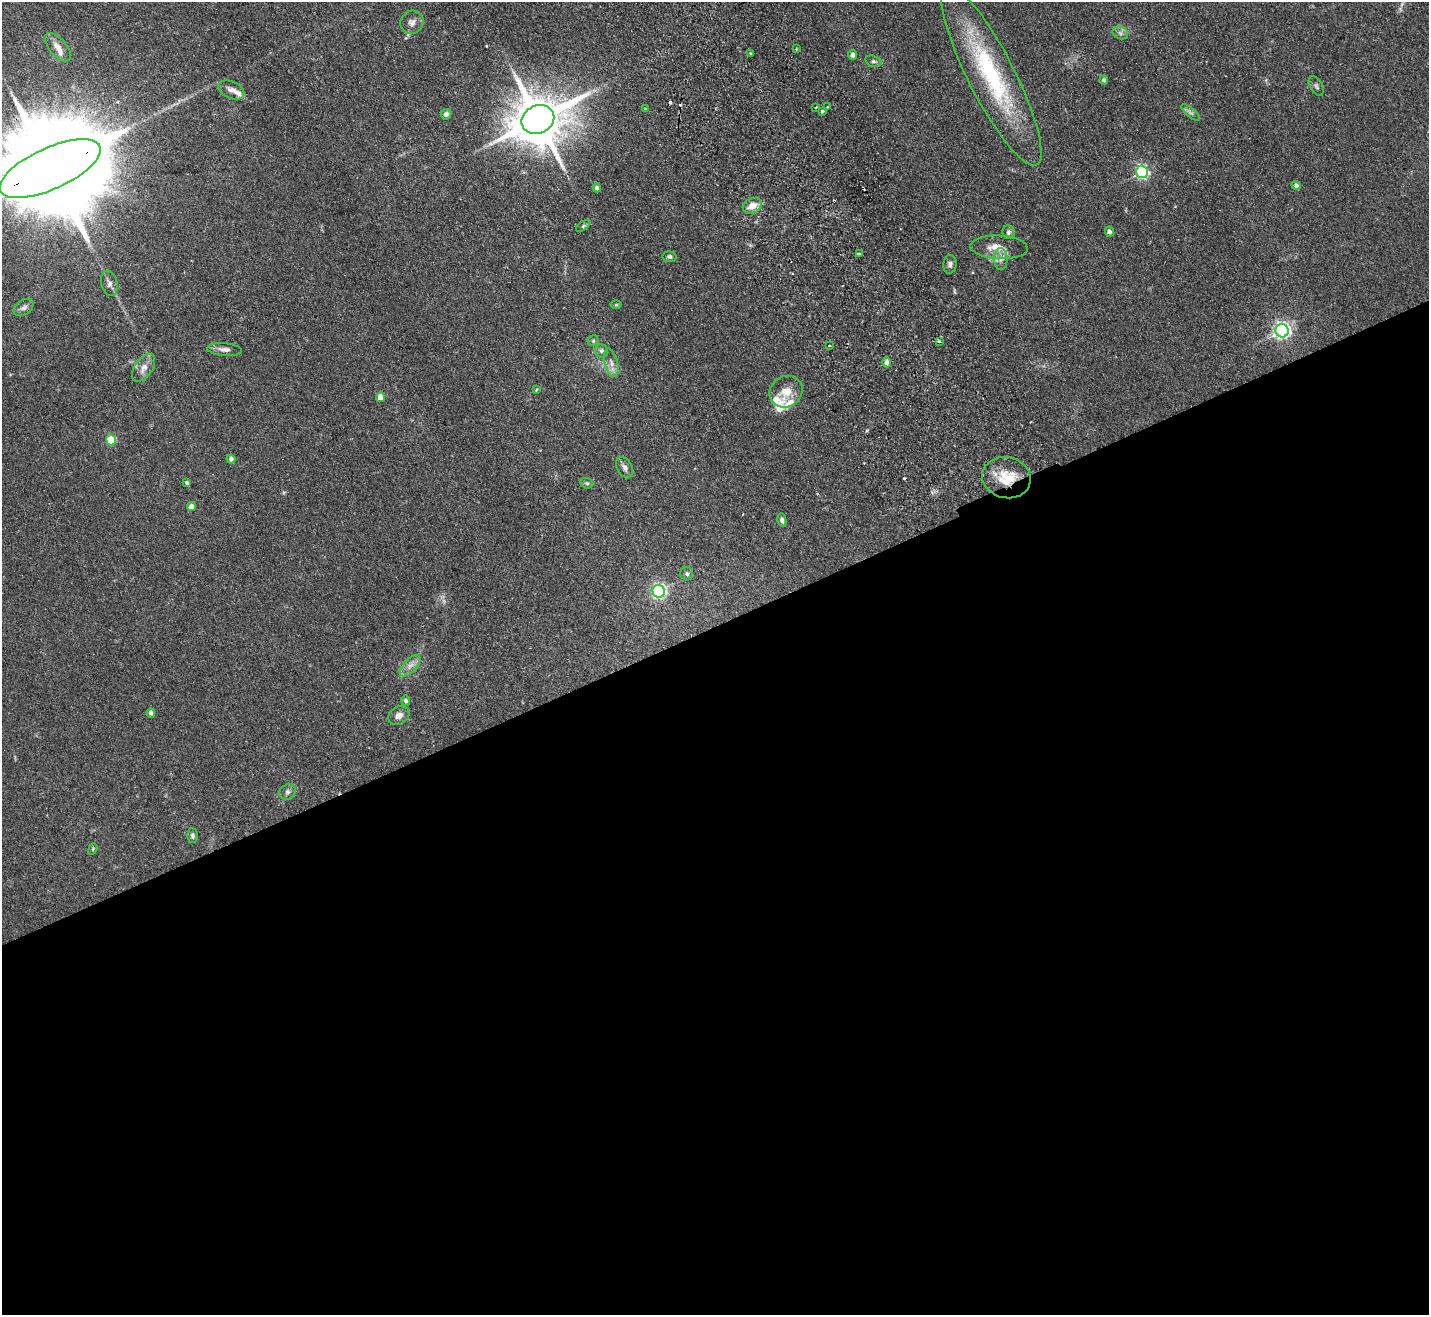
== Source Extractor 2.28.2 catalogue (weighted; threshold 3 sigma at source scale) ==
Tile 15 of 4 x 4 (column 3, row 4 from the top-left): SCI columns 2909-4335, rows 321-1633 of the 5815 x 5758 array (HDU 1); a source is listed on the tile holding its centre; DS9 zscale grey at full resolution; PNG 1431 x 1317 px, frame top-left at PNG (2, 2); each listed source drawn as its Kron ellipse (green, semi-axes under 4 px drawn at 4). Shown black and unused: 53% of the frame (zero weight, under 2 of 3 exposures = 3% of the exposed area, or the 3 px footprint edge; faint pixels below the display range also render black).
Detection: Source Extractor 2.28.2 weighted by HDU 2 'WHT'; one run over the whole footprint, this tile lists its part. Background 0.0802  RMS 0.0065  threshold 0.0291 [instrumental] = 3 sigma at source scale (4.5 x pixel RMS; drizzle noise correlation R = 1.50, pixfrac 1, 0.05/0.05 arcsec/px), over >= 5 px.
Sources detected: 76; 3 too faint to see at this stretch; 5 cosmic-ray / hot-pixel residue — neither listed nor drawn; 5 inside a brighter listed object's ellipse — not listed separately; the other 63 listed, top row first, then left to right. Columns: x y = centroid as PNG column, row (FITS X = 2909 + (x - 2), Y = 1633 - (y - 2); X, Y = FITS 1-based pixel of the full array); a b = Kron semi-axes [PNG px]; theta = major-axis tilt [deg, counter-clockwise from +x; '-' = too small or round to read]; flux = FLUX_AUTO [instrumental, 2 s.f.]
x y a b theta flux
412 22 12 11 - 3.9
1120 33 8 6 -22 1.9
58 47 17 8 -50 5.8
796 49 3 2 - 0.53
751 53 3 3 - 1.2
853 55 5 4 - 2.5
873 61 8 5 -15 1.4
991 76 100 23 -63 89
1104 80 4 4 - 1.4
1316 86 11 6 -60 1.7
231 90 14 8 -23 3.8
816 107 2 2 - 0.67
827 107 3 3 - 1.1
645 109 4 3 - 0.59
822 111 3 3 - 2.9
1190 112 11 4 -40 1.8
446 114 5 5 - 2.2
538 119 17 14 23 3600
50 169 55 20 24 28000
1142 172 6 6 - 110
1296 185 4 4 - 1.9
597 188 4 4 - 2.5
752 206 10 7 25 7.6
583 226 8 4 36 1.1
1109 231 5 4 - 2.4
1008 232 7 6 - 1.4
999 247 28 11 -3 9.1
859 254 4 3 - 10
669 257 7 5 -7 1.5
1001 259 11 6 -90 2.8
950 264 9 6 84 2
109 283 13 8 -75 3.1
616 305 6 4 0 0.75
24 307 11 7 35 2.5
1282 331 7 6 - 240
593 341 6 5 - 1
939 342 4 3 - 3
829 346 3 2 - 1
224 349 17 6 -4 3.3
602 351 6 6 - 1.9
611 363 15 6 -74 3.7
887 363 5 4 - 3.9
144 368 15 9 56 5.3
536 390 4 3 - 0.85
786 392 17 15 36 9
380 397 5 4 - 6.5
111 440 5 5 - 30
231 459 4 4 - 2.2
625 467 11 7 -58 2.8
1006 478 24 20 -14 20
187 483 4 3 - 1.4
587 483 7 5 -22 1.1
191 507 4 4 - 5.2
782 520 7 4 -80 1.6
687 574 7 6 - 1.5
659 591 6 6 - 150
410 666 13 6 48 3.9
406 701 5 4 - 1.8
151 713 5 4 - 2
399 715 11 8 30 3.8
288 792 9 7 33 2.1
192 836 7 5 -88 1.4
93 849 6 4 69 0.72
Overlapping masked pixels (flux is a lower limit): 2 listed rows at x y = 50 169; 1006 478
Isophote crosses this tile's border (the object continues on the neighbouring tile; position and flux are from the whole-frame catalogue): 1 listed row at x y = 50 169